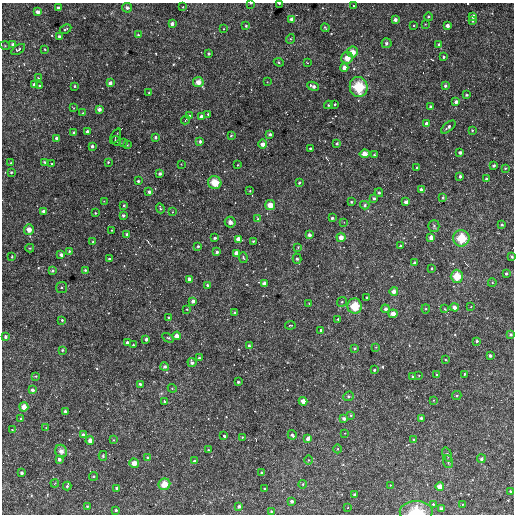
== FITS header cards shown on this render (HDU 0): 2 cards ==
NAXIS1  =                  512
NAXIS2  =                  512

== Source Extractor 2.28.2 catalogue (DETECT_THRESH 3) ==
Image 512 x 512 px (HDU 0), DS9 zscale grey, 1 PNG px = 1 image px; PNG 516 x 516 px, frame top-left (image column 1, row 512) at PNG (2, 3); each listed source drawn as its Kron ellipse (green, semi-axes under 4 px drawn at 4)
Background 3600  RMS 170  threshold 495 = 3 sigma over >= 5 px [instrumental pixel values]
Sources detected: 257; all 257 listed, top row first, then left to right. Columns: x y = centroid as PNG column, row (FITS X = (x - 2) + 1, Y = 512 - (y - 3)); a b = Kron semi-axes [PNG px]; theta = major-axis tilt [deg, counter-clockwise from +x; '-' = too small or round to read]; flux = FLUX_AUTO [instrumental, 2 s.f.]
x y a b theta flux
251 3 3 2 - 8200
279 3 3 2 - 19000
353 6 3 2 - 10000
183 7 2 2 - 7600
58 8 3 3 - 42000
127 8 5 5 - 24000
37 12 4 4 - 70000
473 16 4 4 - 62000
429 17 4 3 - 14000
292 19 4 4 - 78000
395 19 3 3 - 46000
473 21 3 3 - 13000
172 24 4 3 - 50000
425 24 2 2 - 5700
414 25 4 2 - 9000
447 25 4 3 - 59000
246 26 3 3 - 18000
325 28 4 2 - 13000
65 29 6 2 27 12000
223 29 3 2 - 7000
138 35 3 3 - 11000
59 36 3 3 - 23000
290 39 5 3 - 9800
386 43 5 5 - 24000
13 45 4 3 - 56000
439 45 4 4 - 29000
5 46 5 3 - 9600
18 49 8 4 33 36000
45 49 3 2 - 9300
352 52 5 5 - 120000
209 54 3 3 - 20000
444 57 3 3 - 22000
347 58 6 5 - 120000
279 62 5 4 - 14000
307 63 3 2 - 9700
344 67 4 4 - 61000
38 78 3 3 - 10000
198 82 5 5 - 100000
267 82 2 2 - 6600
110 83 4 4 - 48000
34 84 3 3 - 50000
39 86 3 2 - 11000
74 86 3 3 - 15000
313 86 6 3 -24 49000
445 86 3 3 - 28000
359 87 10 9 - 360000
149 93 3 3 - 13000
467 95 3 3 - 16000
456 102 4 3 - 46000
335 104 3 2 - 15000
328 105 4 3 - 17000
430 107 3 3 - 21000
74 108 4 2 - 7500
99 109 4 3 - 59000
82 113 4 2 - 7700
208 114 3 3 - 16000
189 116 3 3 - 15000
201 116 4 4 - 43000
186 120 5 3 - 8200
427 124 4 3 - 70000
448 127 8 4 40 36000
472 130 4 3 - 15000
87 132 3 3 - 42000
74 133 3 3 - 40000
270 134 3 3 - 33000
231 135 4 3 - 16000
115 136 8 2 62 9600
156 137 3 3 - 29000
57 138 3 3 - 44000
116 141 5 2 - 9700
200 141 4 3 - 28000
124 142 3 3 - 7100
127 144 3 2 - 17000
263 144 4 4 - 84000
337 144 3 3 - 19000
92 146 3 3 - 32000
310 148 3 3 - 12000
460 152 3 3 - 38000
365 154 5 4 - 100000
374 155 3 3 - 17000
44 162 3 2 - 17000
108 162 3 3 - 12000
11 163 3 3 - 12000
52 164 3 2 - 7800
181 164 2 2 - 6000
237 165 3 2 - 10000
494 166 3 3 - 31000
417 167 3 2 - 11000
505 168 3 3 - 11000
11 172 3 3 - 17000
160 174 3 3 - 36000
460 176 3 3 - 28000
486 179 3 3 - 31000
138 181 3 3 - 22000
215 183 7 6 - 200000
299 183 3 3 - 21000
421 189 4 3 - 37000
250 191 3 2 - 9100
149 192 4 3 - 34000
379 193 4 3 - 20000
374 198 4 3 - 30000
443 198 3 3 - 16000
104 202 4 2 - 8400
351 202 3 3 - 16000
406 202 4 3 - 54000
270 205 5 5 - 140000
365 205 4 4 - 24000
124 206 3 3 - 16000
160 208 5 3 - 17000
43 211 3 3 - 35000
172 212 4 3 - 9000
95 213 3 3 - 10000
123 215 3 3 - 35000
332 218 3 3 - 24000
258 219 4 4 - 18000
230 222 5 5 - 39000
344 222 3 3 - 9000
502 225 3 3 - 18000
434 226 5 5 - 18000
29 230 5 5 - 94000
112 230 2 2 - 9600
127 234 4 3 - 29000
309 235 4 4 - 47000
341 237 4 4 - 90000
431 237 4 4 - 55000
215 238 3 3 - 23000
461 238 8 8 - 260000
238 239 4 4 - 86000
253 241 3 3 - 13000
93 242 3 3 - 19000
198 246 4 3 - 18000
400 246 3 3 - 11000
298 247 3 3 - 9800
30 248 4 3 - 14000
69 251 4 4 - 13000
217 252 3 3 - 38000
236 253 4 4 - 71000
61 255 3 3 - 35000
512 256 4 3 - 11000
12 257 3 3 - 14000
243 258 5 4 - 21000
109 259 3 3 - 15000
297 259 5 4 - 25000
414 263 4 3 - 19000
432 268 3 2 - 19000
85 270 3 3 - 16000
52 271 4 4 - 22000
506 273 3 3 - 23000
457 276 6 6 - 190000
189 279 4 4 - 57000
264 283 4 4 - 58000
492 283 4 3 - 9100
207 285 4 3 - 14000
62 287 5 5 - 18000
394 291 4 4 - 70000
367 298 3 2 - 12000
193 301 4 3 - 48000
342 302 5 4 - 16000
309 303 4 2 - 8500
355 306 7 7 - 230000
471 306 4 3 - 8500
454 307 4 4 - 54000
187 309 3 3 - 10000
385 309 4 4 - 43000
426 309 4 4 - 11000
445 309 4 3 - 9100
234 312 3 3 - 10000
393 314 4 4 - 92000
169 317 4 3 - 15000
338 319 3 3 - 14000
62 320 3 3 - 16000
290 325 5 2 - 8200
321 330 3 3 - 32000
511 334 3 3 - 23000
177 336 4 4 - 87000
5 337 3 3 - 35000
168 338 6 3 -29 15000
146 339 3 3 - 39000
477 341 3 3 - 22000
127 342 3 3 - 28000
133 345 3 3 - 14000
249 346 4 4 - 27000
376 347 3 3 - 8400
354 348 3 3 - 14000
62 350 3 3 - 16000
490 355 3 3 - 32000
199 358 3 3 - 17000
446 360 3 2 - 8200
192 363 4 4 - 36000
165 367 4 4 - 38000
374 370 3 3 - 14000
464 374 3 3 - 18000
419 375 3 3 - 9900
437 375 3 3 - 25000
36 376 4 3 - 11000
413 377 4 3 - 31000
238 382 3 3 - 17000
140 384 3 3 - 22000
172 388 4 3 - 9900
32 390 3 3 - 40000
457 395 4 4 - 18000
348 396 5 4 - 17000
433 400 3 2 - 7300
164 401 3 3 - 17000
303 401 4 4 - 88000
24 407 4 4 - 110000
65 411 3 3 - 31000
351 415 4 3 - 14000
344 418 4 3 - 44000
421 418 3 3 - 28000
21 419 3 3 - 26000
46 428 4 3 - 8000
12 430 4 3 - 13000
345 433 3 2 - 7200
83 435 4 4 - 57000
292 435 5 3 - 27000
224 436 4 3 - 21000
242 437 3 3 - 9600
308 438 4 3 - 58000
414 439 3 3 - 11000
113 440 4 4 - 9400
90 441 4 4 - 66000
338 449 4 3 - 9700
208 450 2 2 - 9500
61 451 6 6 - 47000
447 454 7 4 -71 20000
103 456 5 4 - 17000
148 457 4 4 - 12000
59 459 4 3 - 50000
481 459 4 4 - 37000
309 460 4 3 - 9100
194 461 3 3 - 31000
448 462 6 5 - 19000
134 463 5 4 - 120000
22 473 3 3 - 33000
261 473 3 3 - 20000
93 476 4 3 - 19000
55 483 4 3 - 12000
164 484 6 6 - 150000
303 484 4 3 - 7600
390 485 3 3 - 8600
67 486 4 3 - 23000
440 486 4 4 - 91000
117 488 3 3 - 28000
264 489 3 2 - 8100
510 491 3 3 - 19000
355 494 3 3 - 26000
292 501 3 3 - 39000
433 504 3 3 - 20000
462 504 3 3 - 10000
87 506 3 3 - 19000
239 506 3 3 - 33000
348 507 3 2 - 7800
441 509 3 3 - 34000
116 510 3 3 - 23000
271 511 3 3 - 17000
416 512 16 10 0 270000
At the frame edge (FLAGS 8, measured only in part): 4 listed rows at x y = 251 3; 279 3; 512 256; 416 512

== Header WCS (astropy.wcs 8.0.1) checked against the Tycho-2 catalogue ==
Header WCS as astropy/WCSLIB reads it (CRVAL/CRPIX/CD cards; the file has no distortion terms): RA---TAN/DEC--TAN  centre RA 12:01:40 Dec +07:11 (180.41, +7.19 deg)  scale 3.52 arcsec/px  FOV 30.0' x 30.0'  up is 0 deg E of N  parity normal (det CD < 0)
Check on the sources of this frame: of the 60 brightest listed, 9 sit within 4.3 arcsec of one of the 11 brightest Tycho-2 stars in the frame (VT <= 12.98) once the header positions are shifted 1.14 arcsec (0.90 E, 0.70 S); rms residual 1.44 arcsec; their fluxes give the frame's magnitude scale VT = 24.59 - 2.5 log10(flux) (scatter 0.46 mag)
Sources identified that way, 9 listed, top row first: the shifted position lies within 4.3 arcsec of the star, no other Tycho-2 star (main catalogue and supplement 1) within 8.6 arcsec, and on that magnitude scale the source's flux lands within +1.5 / -3 mag of the star's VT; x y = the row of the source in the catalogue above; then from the Tycho-2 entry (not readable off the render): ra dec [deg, ICRS J2000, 3 dp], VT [Tycho-2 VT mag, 2 dp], TYC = Tycho-2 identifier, HIP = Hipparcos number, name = IAU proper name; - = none
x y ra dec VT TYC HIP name
347 58 180.327 +7.385 12.43 286-86-1 - -
359 87 180.316 +7.356 10.05 286-95-1 - -
365 154 180.310 +7.291 12.09 286-399-1 - -
270 205 180.403 +7.241 11.89 286-4-1 - -
461 238 180.215 +7.209 10.59 286-168-1 - -
457 276 180.219 +7.172 11.67 286-752-1 - -
355 306 180.320 +7.142 10.49 286-165-1 - -
24 407 180.645 +7.044 12.98 286-578-1 - -
164 484 180.507 +6.968 11.63 286-666-1 - -